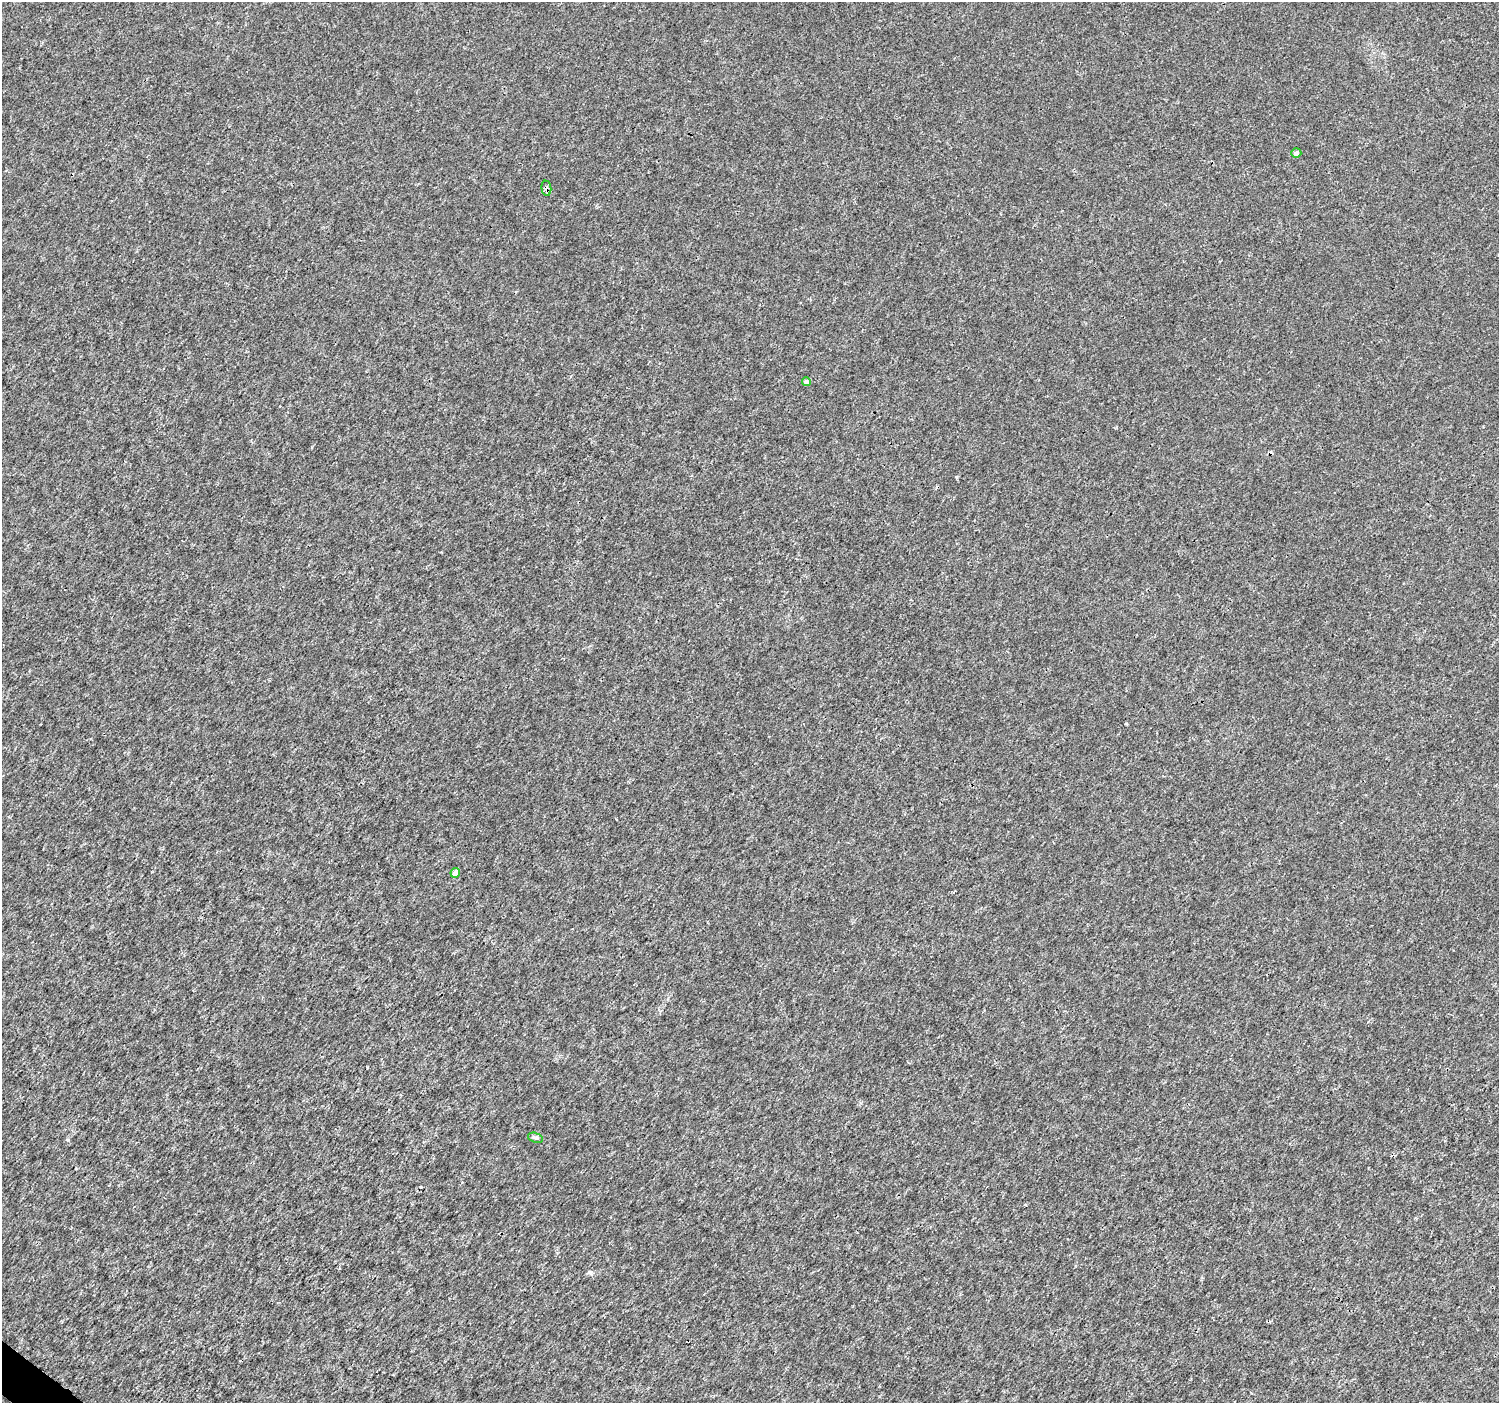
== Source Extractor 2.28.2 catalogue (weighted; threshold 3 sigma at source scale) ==
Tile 7 of 4 x 4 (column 3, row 2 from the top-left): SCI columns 2998-4494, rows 2982-4382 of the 6002 x 6027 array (HDU 1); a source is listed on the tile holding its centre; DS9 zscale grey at full resolution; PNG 1501 x 1405 px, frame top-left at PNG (2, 2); each listed source drawn as its Kron ellipse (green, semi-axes under 4 px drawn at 4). Shown black and unused: <1% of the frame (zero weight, under 3 of 4 exposures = <1% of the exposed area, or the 3 px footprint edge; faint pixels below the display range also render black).
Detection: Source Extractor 2.28.2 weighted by HDU 2 'WHT'; one run over the whole footprint, this tile lists its part. Background 2.69e-04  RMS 0.0018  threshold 0.00826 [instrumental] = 3 sigma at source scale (4.5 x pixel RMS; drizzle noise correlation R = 1.50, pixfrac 1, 0.0396/0.0396 arcsec/px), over >= 5 px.
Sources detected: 6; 1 cosmic-ray / hot-pixel residue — neither listed nor drawn; the other 5 listed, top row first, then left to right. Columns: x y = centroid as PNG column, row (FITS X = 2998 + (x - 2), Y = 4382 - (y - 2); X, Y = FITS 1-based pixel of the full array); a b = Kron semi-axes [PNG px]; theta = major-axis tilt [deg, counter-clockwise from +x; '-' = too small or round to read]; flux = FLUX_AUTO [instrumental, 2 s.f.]
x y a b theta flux
1296 153 5 5 - 0.77
546 188 7 5 -85 0.51
807 382 4 4 - 0.76
455 873 5 4 - 1.3
535 1138 8 4 -18 0.37
Overlapping masked pixels (flux is a lower limit): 1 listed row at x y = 546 188